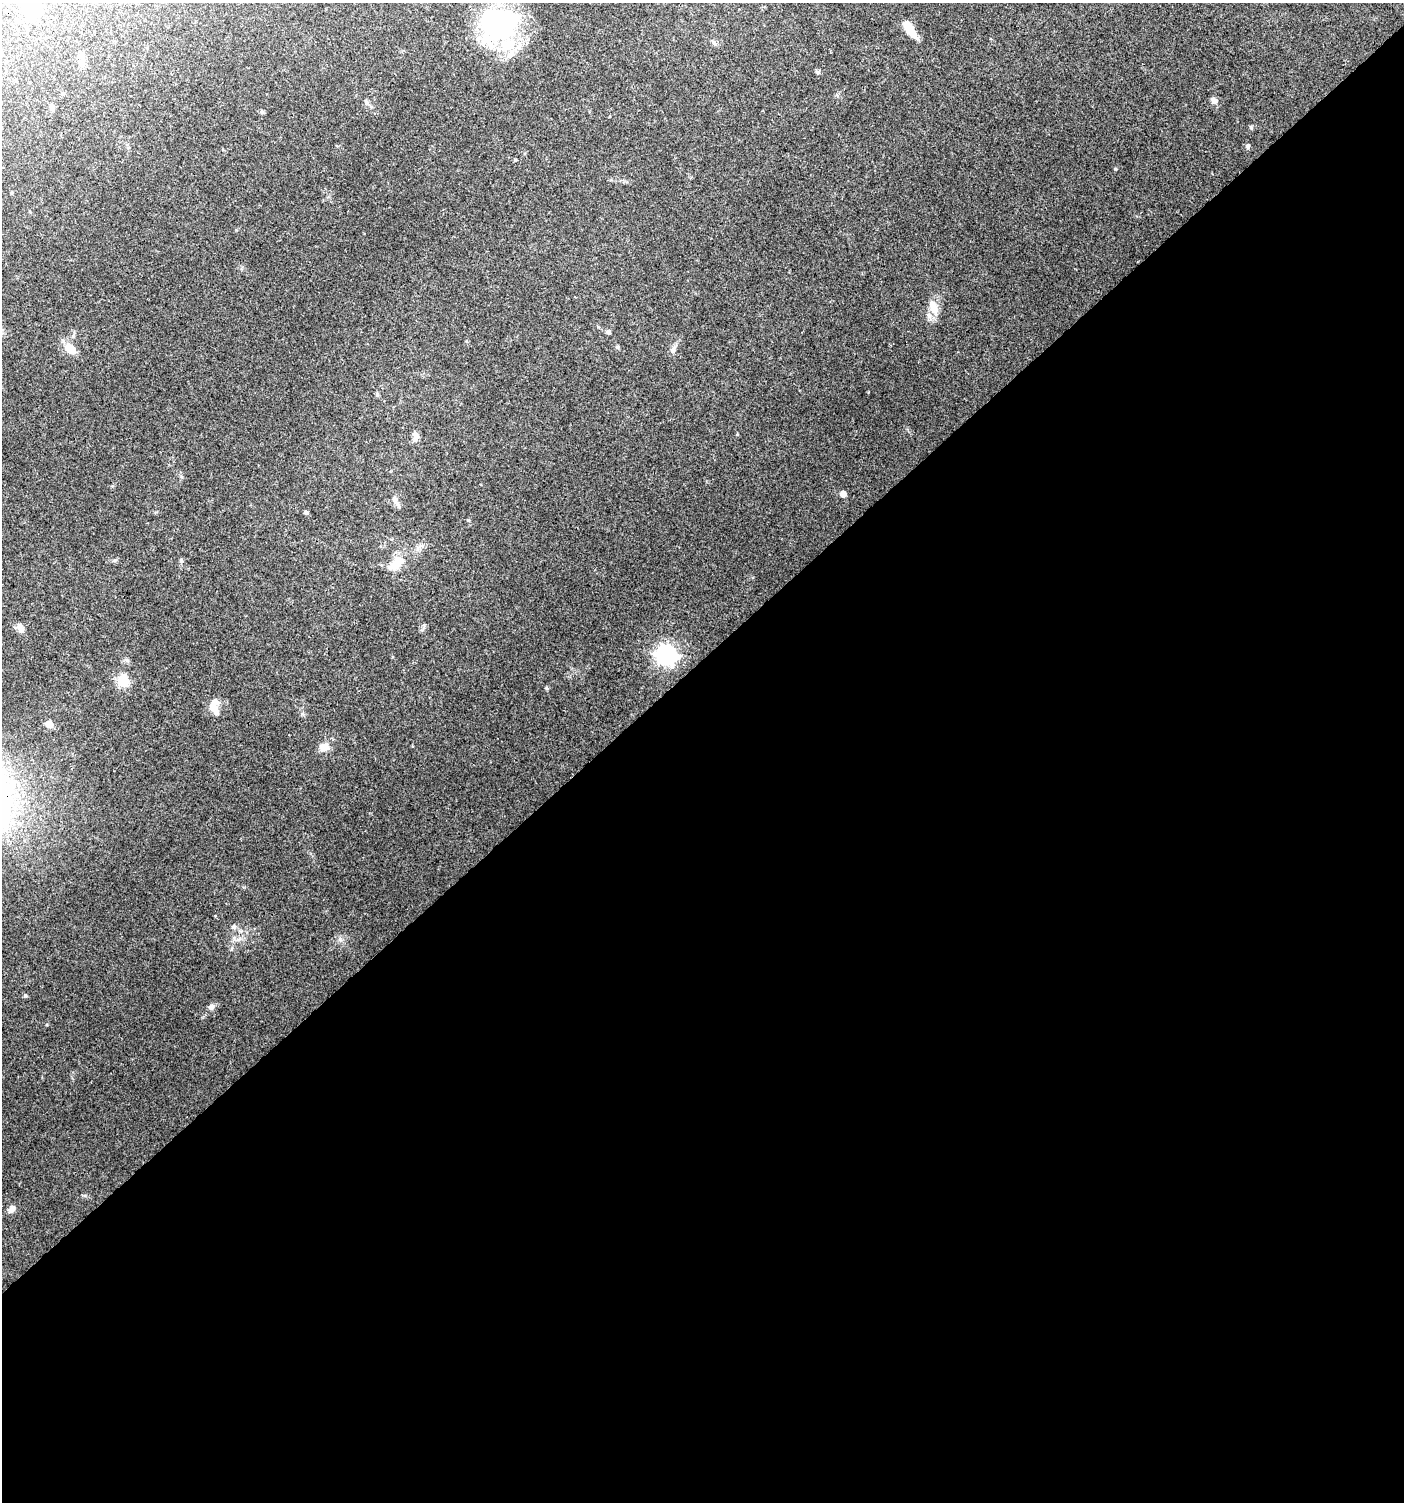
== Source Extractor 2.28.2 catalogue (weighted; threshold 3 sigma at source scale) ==
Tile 15 of 4 x 4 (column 3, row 4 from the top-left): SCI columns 2950-4351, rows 7-1506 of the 5961 x 6004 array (HDU 1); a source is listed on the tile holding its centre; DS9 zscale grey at full resolution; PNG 1406 x 1504 px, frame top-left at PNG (2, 3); no overlay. Shown black and unused: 56% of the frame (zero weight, under 3 of 4 exposures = <1% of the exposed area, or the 3 px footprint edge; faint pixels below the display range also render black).
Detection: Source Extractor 2.28.2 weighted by HDU 2 'WHT'; one run over the whole footprint, this tile lists its part. Background 0.075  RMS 0.0049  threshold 0.0221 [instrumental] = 3 sigma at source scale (4.5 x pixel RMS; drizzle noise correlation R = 1.50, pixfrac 1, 0.0396/0.0396 arcsec/px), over >= 5 px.
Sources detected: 38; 3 inside a brighter object's white glare — not listed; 3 inside a brighter listed object's ellipse — not listed separately; the other 32 listed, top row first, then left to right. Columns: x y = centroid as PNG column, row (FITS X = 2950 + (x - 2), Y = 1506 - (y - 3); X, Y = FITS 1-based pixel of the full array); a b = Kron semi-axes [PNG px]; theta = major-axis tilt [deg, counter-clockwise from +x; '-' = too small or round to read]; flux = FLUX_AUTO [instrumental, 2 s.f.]
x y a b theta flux
33 9 11 11 - 21
501 26 44 34 -78 58
909 28 20 8 -58 7.8
714 43 7 4 -46 1
82 63 11 7 -76 2.1
1214 100 9 6 -54 2.1
366 102 7 4 -72 0.88
52 106 7 6 - 1.1
1248 146 7 5 76 0.91
515 159 5 3 - 0.41
933 307 21 10 -70 5.6
608 332 5 5 - 1
618 347 6 4 90 0.65
70 348 14 9 -43 6.8
673 349 10 5 65 1.6
415 437 13 7 81 2.2
843 494 5 5 - 4.1
395 499 11 7 -73 2.2
306 512 4 4 - 1.1
181 561 6 5 - 0.86
396 563 23 12 44 8.7
20 628 12 8 -63 2.3
666 654 8 7 - 220
123 681 6 5 - 40
546 688 5 4 - 0.58
214 704 17 8 64 3.5
49 724 6 6 - 5
324 747 14 10 9 3.6
234 926 7 4 89 0.79
25 995 6 4 -18 0.65
211 1007 7 7 - 1.7
12 1209 9 7 59 2.4
Isophote crosses this tile's border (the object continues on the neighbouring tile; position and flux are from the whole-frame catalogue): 1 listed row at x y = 33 9
Unlisted compact peaks at least as high as the median listed source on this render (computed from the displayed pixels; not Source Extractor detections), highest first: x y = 1115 169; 1251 127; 340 939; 468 520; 818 72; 115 560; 302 714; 424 625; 85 1195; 215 916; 737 434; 127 660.